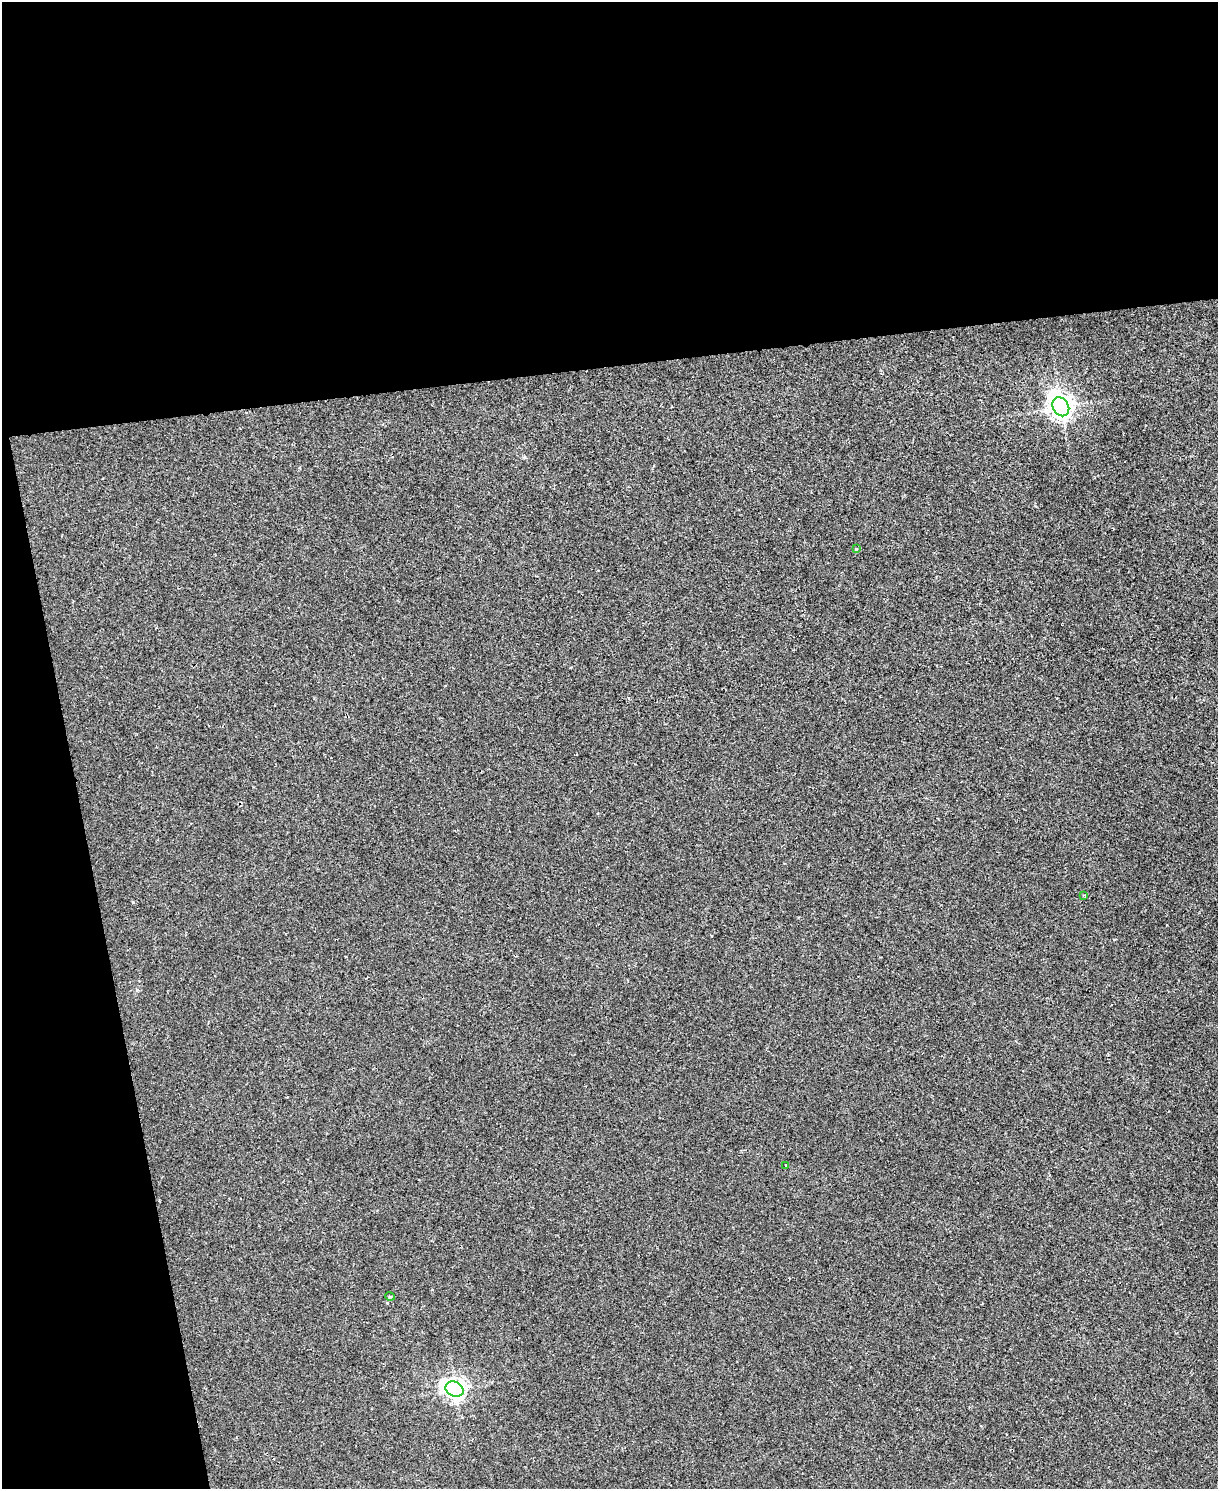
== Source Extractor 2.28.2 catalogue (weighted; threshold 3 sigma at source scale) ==
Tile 1 of 4 x 3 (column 1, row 1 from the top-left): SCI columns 1-1216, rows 3110-4596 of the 4865 x 4846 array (HDU 1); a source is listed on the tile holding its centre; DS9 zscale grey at full resolution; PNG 1220 x 1491 px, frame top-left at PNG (2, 2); each listed source drawn as its Kron ellipse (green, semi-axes under 4 px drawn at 4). Shown black and unused: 31% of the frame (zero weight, under 2 of 3 exposures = <1% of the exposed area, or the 3 px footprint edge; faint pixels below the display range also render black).
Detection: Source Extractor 2.28.2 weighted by HDU 2 'WHT'; one run over the whole footprint, this tile lists its part. Background 0.00171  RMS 0.0034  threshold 0.0153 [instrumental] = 3 sigma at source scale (4.5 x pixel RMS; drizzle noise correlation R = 1.50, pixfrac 1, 0.05/0.05 arcsec/px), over >= 5 px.
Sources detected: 6; all 6 listed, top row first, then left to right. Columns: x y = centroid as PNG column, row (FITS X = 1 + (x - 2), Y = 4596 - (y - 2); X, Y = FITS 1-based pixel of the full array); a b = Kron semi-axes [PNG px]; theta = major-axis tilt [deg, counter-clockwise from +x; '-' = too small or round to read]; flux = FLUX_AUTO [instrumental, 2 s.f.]
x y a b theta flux
1061 407 10 8 -59 320
856 549 4 4 - 0.34
1084 895 3 3 - 0.39
786 1165 3 3 - 0.59
390 1297 5 3 - 0.31
454 1389 9 7 -26 220